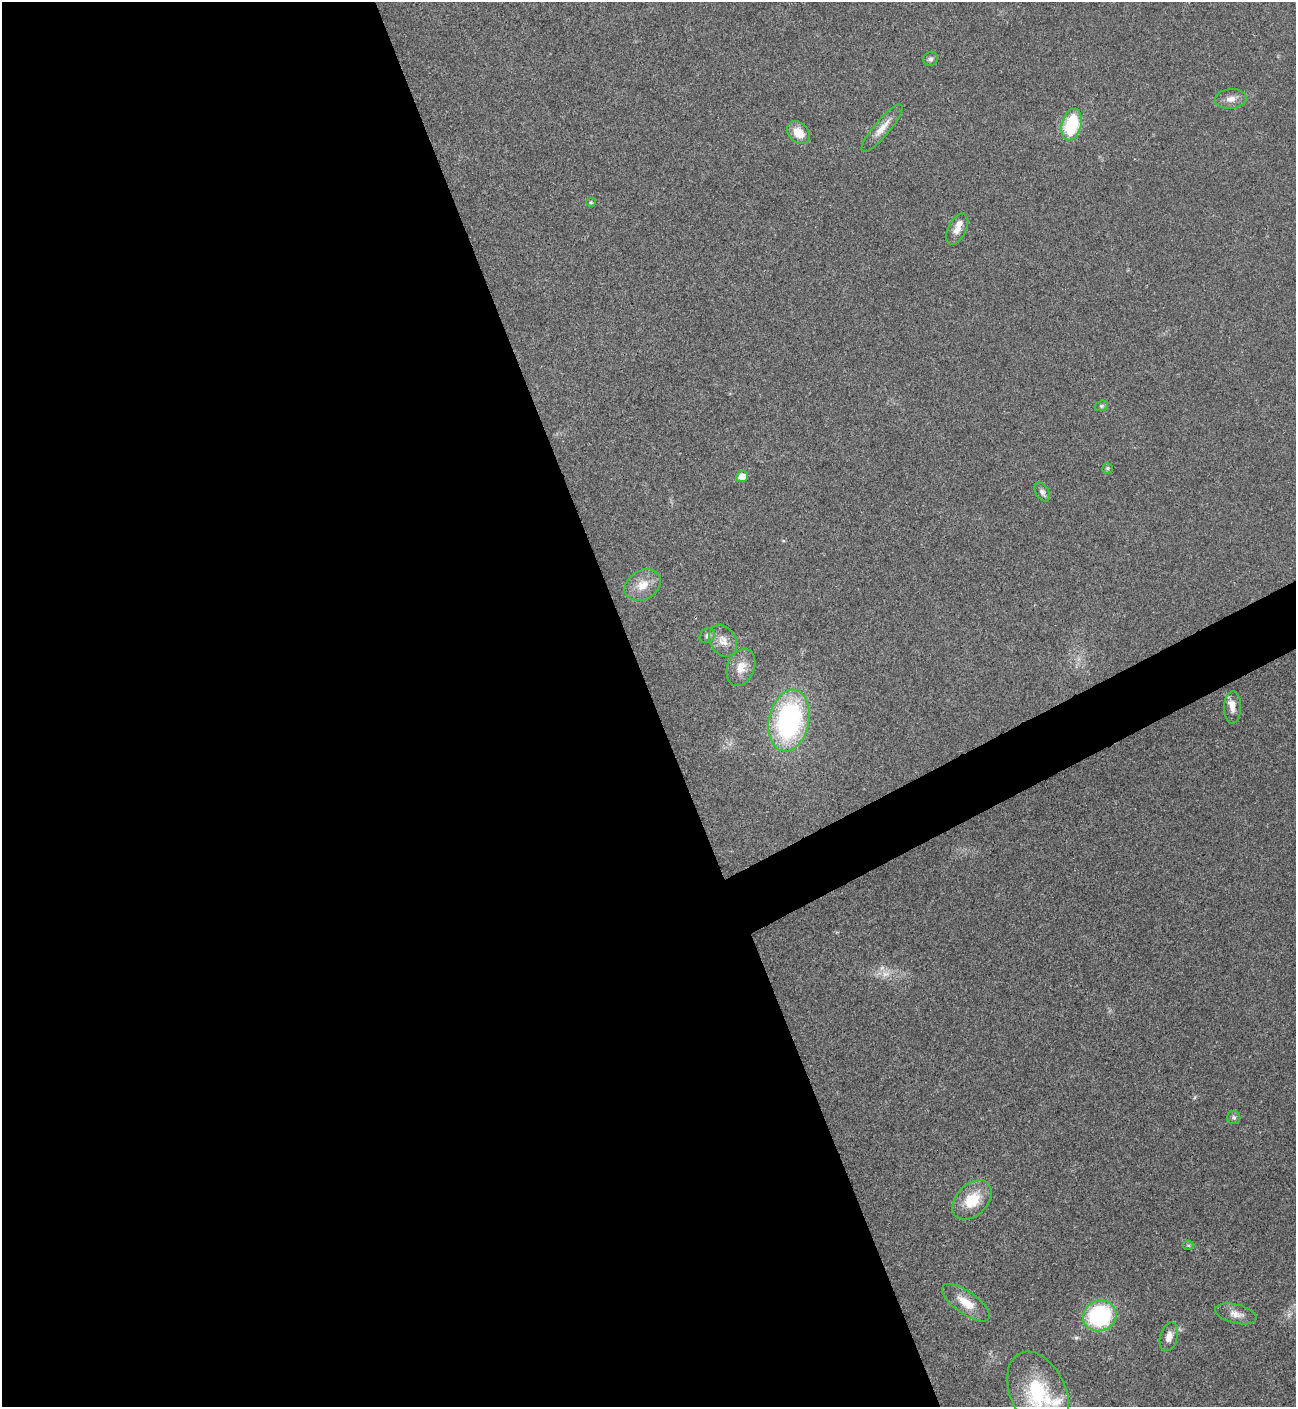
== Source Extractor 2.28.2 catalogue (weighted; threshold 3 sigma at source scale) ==
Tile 9 of 4 x 4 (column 1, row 3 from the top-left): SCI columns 288-1581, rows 1409-2813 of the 5619 x 5629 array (HDU 1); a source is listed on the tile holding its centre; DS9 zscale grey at full resolution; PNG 1298 x 1409 px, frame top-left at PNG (2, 2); each listed source drawn as its Kron ellipse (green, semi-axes under 4 px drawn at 4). Shown black and unused: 53% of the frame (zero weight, under 3 of 4 exposures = <1% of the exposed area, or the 3 px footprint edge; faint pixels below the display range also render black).
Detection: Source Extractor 2.28.2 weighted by HDU 2 'WHT'; one run over the whole footprint, this tile lists its part. Background 0.0204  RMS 0.004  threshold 0.0181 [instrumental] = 3 sigma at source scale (4.5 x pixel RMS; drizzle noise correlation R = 1.50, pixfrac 1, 0.05/0.05 arcsec/px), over >= 5 px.
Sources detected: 28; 1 too faint to see at this stretch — neither listed nor drawn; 2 inside a brighter listed object's ellipse — not listed separately; the other 25 listed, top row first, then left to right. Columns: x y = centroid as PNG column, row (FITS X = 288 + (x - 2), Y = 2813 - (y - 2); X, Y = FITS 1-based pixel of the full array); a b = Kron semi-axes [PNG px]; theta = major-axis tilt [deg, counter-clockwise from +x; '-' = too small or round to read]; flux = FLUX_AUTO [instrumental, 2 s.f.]
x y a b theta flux
930 59 7 6 - 1.2
1231 99 16 10 4 3.1
1071 125 16 10 75 24
882 128 30 8 50 5
798 133 13 9 -44 6.5
591 202 5 4 - 0.49
957 229 17 9 62 3.6
1101 406 7 5 16 0.74
1107 468 5 5 - 0.67
742 477 6 5 - 4.6
1042 492 10 6 -58 1.5
643 585 19 14 30 6.4
707 636 8 6 42 1.3
723 641 17 13 -60 4.4
741 667 19 13 69 5.4
1233 708 16 8 89 3.4
789 720 31 20 78 75
1234 1118 6 6 - 0.97
972 1200 23 15 46 12
1188 1245 5 5 - 0.52
966 1303 28 11 -35 7.3
1236 1314 21 9 -14 3.7
1100 1316 17 15 27 49
1169 1337 14 8 74 3.4
1038 1393 43 27 -66 29
Isophote crosses this tile's border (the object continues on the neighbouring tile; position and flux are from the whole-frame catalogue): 1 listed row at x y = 1038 1393